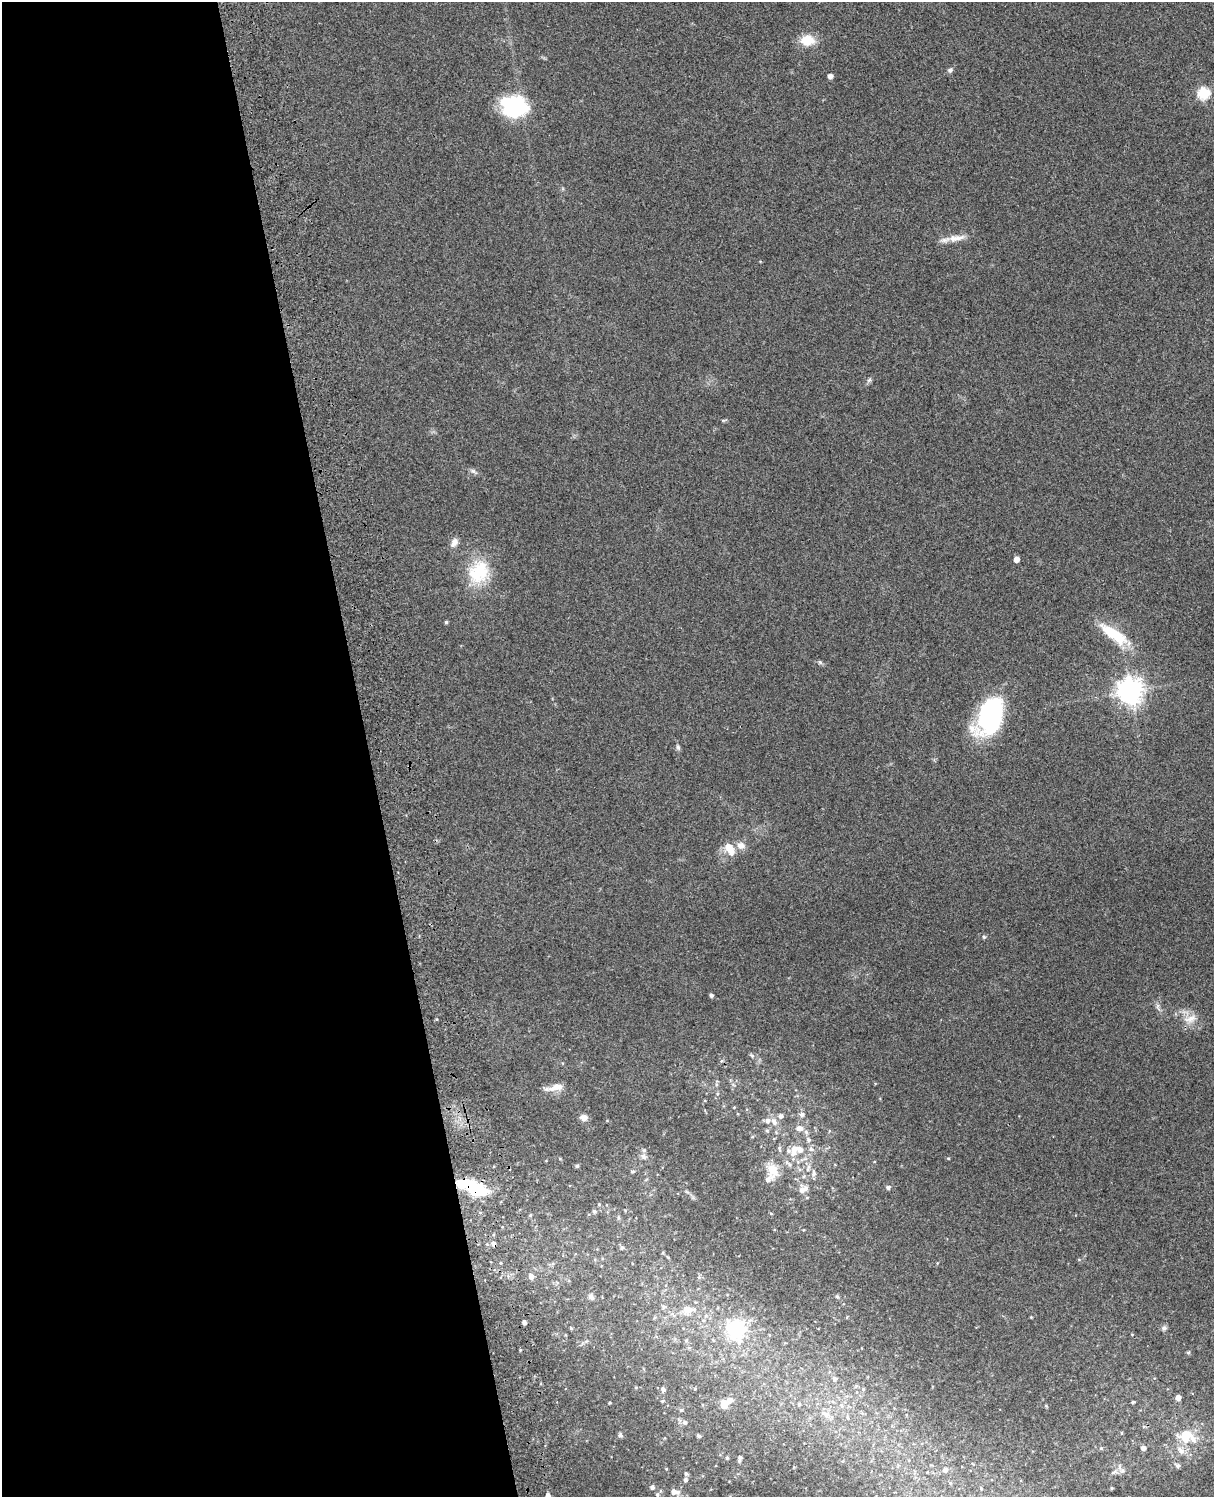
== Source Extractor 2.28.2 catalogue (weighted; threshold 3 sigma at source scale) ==
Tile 5 of 4 x 3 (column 1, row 2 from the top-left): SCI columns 120-1331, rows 1661-3155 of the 5088 x 4928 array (HDU 1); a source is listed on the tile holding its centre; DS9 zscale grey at full resolution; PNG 1216 x 1499 px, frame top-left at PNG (2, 2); no overlay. Shown black and unused: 30% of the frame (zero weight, under 3 of 4 exposures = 6% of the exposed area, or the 3 px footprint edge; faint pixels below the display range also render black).
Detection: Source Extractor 2.28.2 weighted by HDU 2 'WHT'; one run over the whole footprint, this tile lists its part. Background 0.216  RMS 0.0084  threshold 0.0376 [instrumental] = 3 sigma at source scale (4.5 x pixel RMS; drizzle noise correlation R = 1.50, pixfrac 1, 0.05/0.05 arcsec/px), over >= 5 px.
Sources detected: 113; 9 inside a brighter listed object's ellipse — not listed separately; the other 104 listed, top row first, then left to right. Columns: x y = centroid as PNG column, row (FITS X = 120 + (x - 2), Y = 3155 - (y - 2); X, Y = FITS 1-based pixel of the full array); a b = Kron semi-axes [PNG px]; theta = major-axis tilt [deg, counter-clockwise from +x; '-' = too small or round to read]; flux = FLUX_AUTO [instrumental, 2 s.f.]
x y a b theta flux
807 40 15 11 -2 17
950 70 8 6 51 2.1
830 76 4 4 - 4.4
1204 93 6 6 - 71
514 107 26 20 -11 69
956 238 25 9 8 9.3
869 380 8 4 36 1.6
723 420 6 4 -18 1
473 471 9 5 -22 2.3
454 542 12 7 58 4.9
1016 559 4 4 - 6.5
479 572 33 26 61 38
446 622 4 3 - 1.4
1114 634 39 12 -35 30
820 662 6 5 - 1.4
1130 691 9 8 - 740
990 717 41 24 66 100
678 747 7 5 -86 1.7
741 845 12 10 -26 5.7
729 849 19 11 -61 10
984 937 5 5 - 1.1
711 995 4 4 - 2.2
1190 1019 19 10 17 9
752 1055 8 3 -19 1.3
716 1084 5 3 - 1.2
556 1087 22 9 14 8.9
734 1107 5 3 - 0.65
802 1114 6 5 - 2.7
780 1116 6 5 - 2.8
584 1118 9 7 -18 4.6
774 1121 12 7 -50 4.9
800 1128 10 7 -7 5.4
767 1131 5 5 - 1.2
808 1140 7 6 - 2.4
779 1149 9 4 -80 1.6
800 1149 8 7 - 5.4
811 1149 7 6 - 2.5
793 1153 7 6 - 4.1
644 1157 9 7 -35 3.3
948 1158 5 3 - 0.77
789 1164 12 6 -39 3.3
577 1166 5 5 - 1.2
808 1168 12 4 71 2.8
772 1170 16 12 -58 13
632 1171 6 4 33 1.3
814 1174 8 6 89 3.1
472 1187 37 13 -23 44
888 1187 5 4 - 2.4
801 1190 8 7 - 4.5
599 1204 4 4 - 0.83
594 1211 5 5 - 1.7
530 1215 5 4 - 0.97
493 1244 6 5 - 3.1
622 1248 6 5 - 1.4
1079 1260 5 3 - 0.68
531 1276 5 5 - 3.9
699 1277 5 5 - 1.2
591 1297 9 6 -41 2.5
837 1297 6 4 -72 1.5
664 1307 6 5 - 1.7
688 1309 15 8 1 8.4
847 1317 4 3 - 0.68
1031 1317 3 3 - 0.64
524 1322 4 4 - 2.6
571 1328 4 3 - 0.98
1164 1328 7 6 - 2.1
736 1329 24 20 -73 51
686 1341 5 5 - 1.2
520 1350 3 3 - 0.68
1188 1353 6 4 0 1
835 1379 6 5 - 2.4
695 1389 4 4 - 0.78
863 1389 5 5 - 1.2
663 1390 6 5 - 2.3
1178 1397 5 5 - 5
729 1400 6 6 - 5.2
662 1401 5 4 - 0.89
1133 1402 4 3 - 1.3
609 1403 3 2 - 0.81
799 1404 5 4 - 1.3
724 1405 5 5 - 19
1046 1406 4 3 - 0.77
681 1410 5 5 - 1.2
826 1414 11 9 -21 6.2
684 1422 7 6 - 2.4
620 1435 7 5 -54 1.6
698 1436 4 4 - 1.8
1185 1436 16 14 15 21
1101 1448 5 4 - 1
1143 1448 5 5 - 3.3
1181 1451 12 8 -53 6
740 1457 4 4 - 1.6
727 1458 5 4 - 1.2
1178 1466 6 5 - 2.4
945 1470 7 7 - 3.4
1113 1472 9 5 27 2.4
686 1474 5 4 - 1.6
685 1480 5 5 - 2.1
652 1487 6 6 - 2.1
981 1488 5 4 - 1
1111 1488 5 3 - 0.79
674 1492 7 6 - 4.1
657 1495 6 6 - 1.8
548 1496 5 4 - 3.8
Overlapping masked pixels (flux is a lower limit): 2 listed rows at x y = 472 1187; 493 1244
Isophote crosses this tile's border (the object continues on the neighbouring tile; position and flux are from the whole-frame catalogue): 1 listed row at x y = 548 1496
Unlisted compact peaks at least as high as the median listed source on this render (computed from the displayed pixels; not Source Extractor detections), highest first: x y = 436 1019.